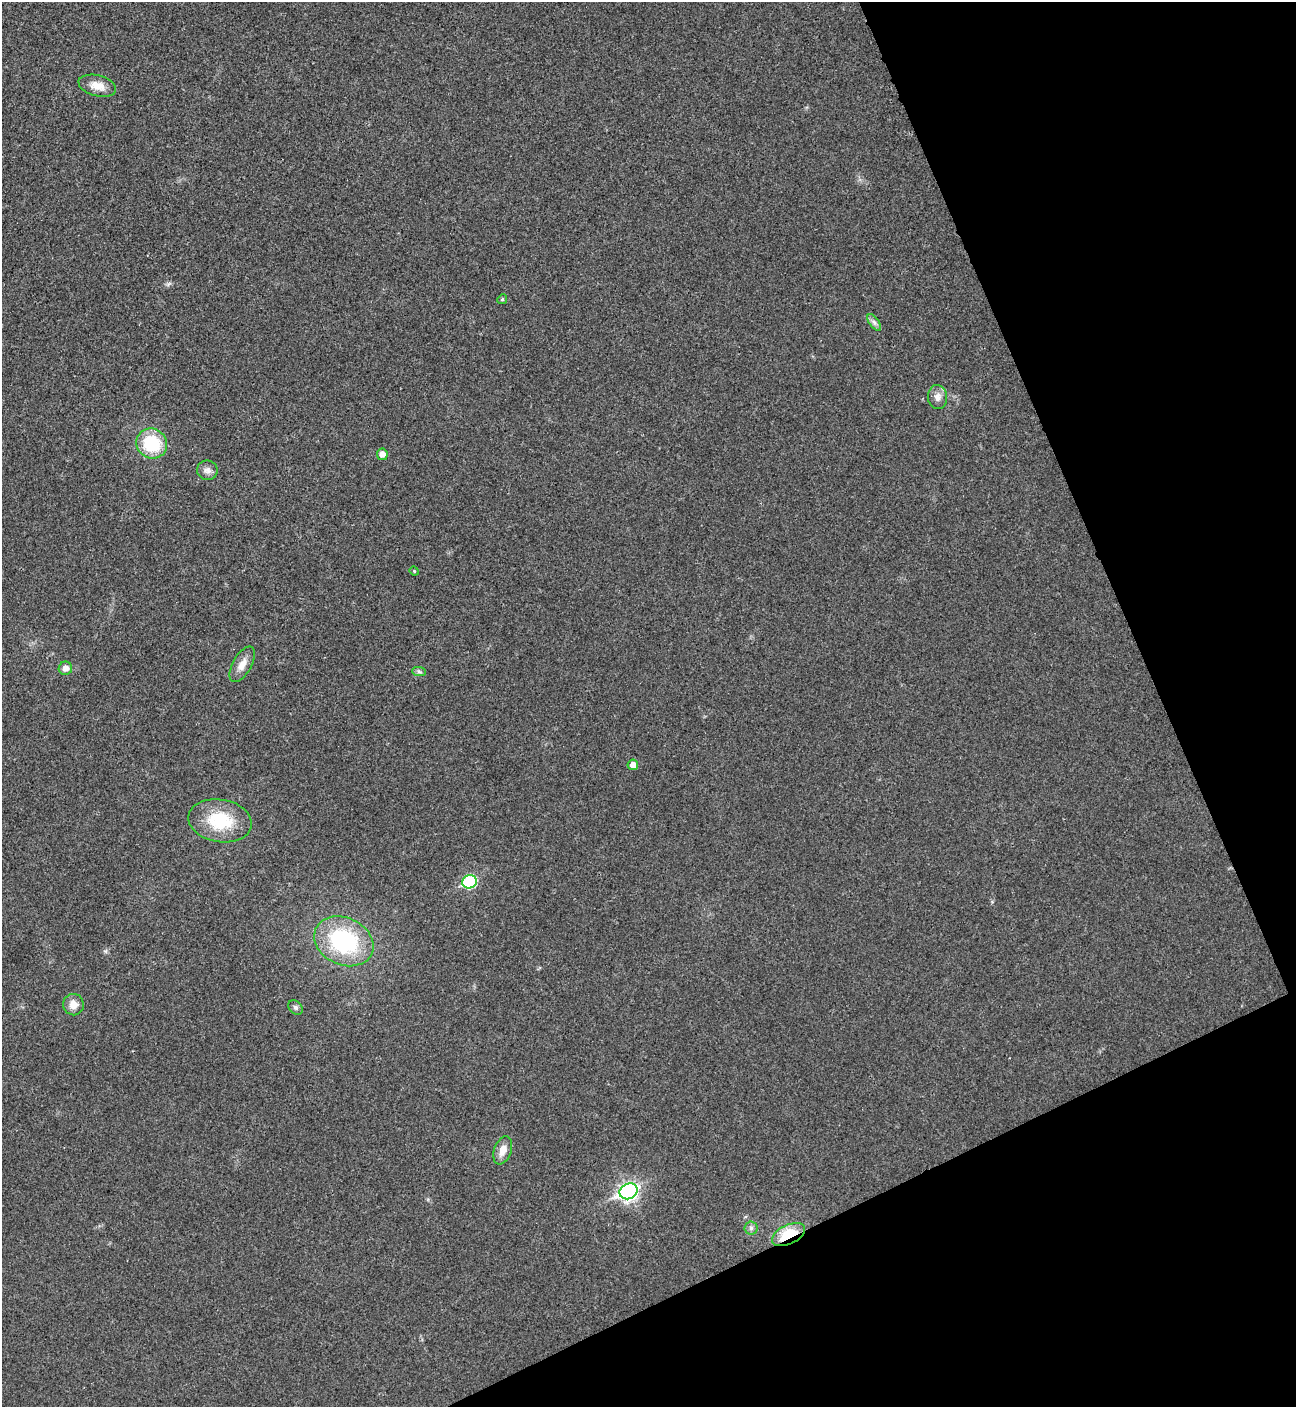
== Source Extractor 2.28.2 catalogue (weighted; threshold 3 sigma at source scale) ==
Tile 12 of 4 x 4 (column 4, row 3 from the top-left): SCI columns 4169-5462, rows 1409-2813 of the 5618 x 5630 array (HDU 1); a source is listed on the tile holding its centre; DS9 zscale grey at full resolution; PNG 1298 x 1409 px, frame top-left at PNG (2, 2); each listed source drawn as its Kron ellipse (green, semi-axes under 4 px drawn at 4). Shown black and unused: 22% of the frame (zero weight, under 3 of 4 exposures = <1% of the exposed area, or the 3 px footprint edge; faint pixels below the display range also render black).
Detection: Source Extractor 2.28.2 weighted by HDU 2 'WHT'; one run over the whole footprint, this tile lists its part. Background 0.0196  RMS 0.0055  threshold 0.0249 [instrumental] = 3 sigma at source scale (4.5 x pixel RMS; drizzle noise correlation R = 1.50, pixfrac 1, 0.05/0.05 arcsec/px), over >= 5 px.
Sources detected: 21; all 21 listed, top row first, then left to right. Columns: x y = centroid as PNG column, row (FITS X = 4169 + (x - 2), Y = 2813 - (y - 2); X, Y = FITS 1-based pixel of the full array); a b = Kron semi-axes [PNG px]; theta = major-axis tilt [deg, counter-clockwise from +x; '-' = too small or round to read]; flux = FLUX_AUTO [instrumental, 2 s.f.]
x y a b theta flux
97 86 19 10 -14 6.5
502 299 5 4 - 0.75
874 322 10 5 -54 1.8
937 397 12 9 -87 3.8
152 443 16 14 -31 28
382 454 6 5 - 3.8
207 470 10 9 - 2.8
414 571 5 4 - 0.59
242 664 20 9 61 5.6
65 668 7 6 - 3.2
419 672 7 4 -1 1.2
633 765 5 5 - 3.7
220 821 32 21 -9 26
469 882 7 6 - 50
344 941 31 23 -25 58
73 1005 11 10 - 5.2
295 1007 8 6 -45 1.6
503 1150 14 8 70 5.1
628 1191 9 7 24 190
751 1228 6 6 - 1.6
788 1235 18 9 25 20
Overlapping masked pixels (flux is a lower limit): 1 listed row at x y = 788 1235